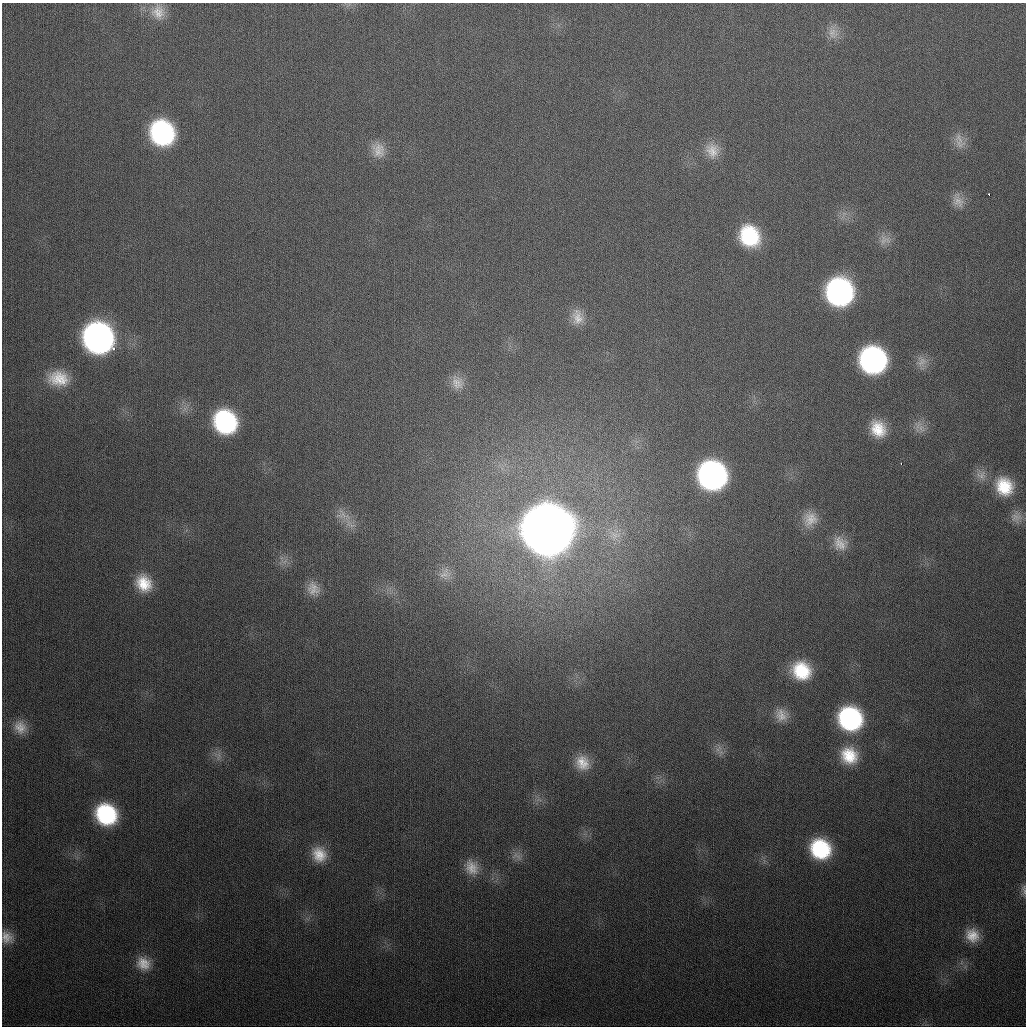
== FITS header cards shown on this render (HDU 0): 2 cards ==
NAXIS1  =                 1024
NAXIS2  =                 1024

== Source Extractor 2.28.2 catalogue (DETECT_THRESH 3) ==
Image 1024 x 1024 px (HDU 0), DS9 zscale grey, 1 PNG px = 1 image px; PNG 1028 x 1028 px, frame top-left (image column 1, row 1024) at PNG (2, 3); no overlay
Background 338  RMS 13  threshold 39.2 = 3 sigma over >= 5 px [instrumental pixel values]
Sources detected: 49; all 49 listed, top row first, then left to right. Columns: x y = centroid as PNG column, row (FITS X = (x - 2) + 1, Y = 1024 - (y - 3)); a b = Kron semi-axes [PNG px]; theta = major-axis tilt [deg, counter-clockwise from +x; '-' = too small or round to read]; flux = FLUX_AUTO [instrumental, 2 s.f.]
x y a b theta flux
158 12 22 19 -76 1.7e+04
833 33 17 14 -56 9.8e+03
162 133 21 18 -60 1.5e+05
959 141 24 12 -74 1.0e+04
378 150 21 17 -67 1.4e+04
712 150 21 17 -68 1.6e+04
989 194 3 2 - 1.6e+03
958 201 21 13 -67 1.0e+04
749 236 20 17 -60 6.0e+04
885 240 17 12 16 8.6e+03
839 292 21 20 - 2.4e+05
577 317 22 14 -83 1.4e+04
98 338 22 20 -53 4.3e+05
873 360 20 19 - 2.3e+05
922 362 15 13 58 8.7e+03
58 378 28 19 -7 2.9e+04
457 383 20 16 -59 1.3e+04
225 422 20 18 -55 1.2e+05
921 428 15 12 -57 9.7e+03
878 429 20 17 -63 2.5e+04
901 464 3 2 - 2.6e+03
712 475 21 20 - 3.2e+05
981 475 14 13 - 8.3e+03
1004 486 20 18 -63 3.1e+04
343 515 23 9 -6 9.2e+03
1016 517 16 14 51 8.4e+03
810 519 21 19 67 1.6e+04
547 530 24 23 - 6.6e+06
840 543 20 17 -49 1.5e+04
444 574 17 9 20 7.6e+03
144 583 21 17 -60 2.6e+04
313 589 19 16 -66 1.3e+04
801 671 21 19 -36 4.2e+04
781 715 18 16 -59 1.2e+04
850 719 21 19 -44 1.4e+05
20 727 18 15 -57 1.2e+04
719 749 12 6 48 4.7e+03
218 756 15 4 82 3.5e+03
849 756 22 20 -49 3.1e+04
582 763 20 17 -55 1.8e+04
106 814 18 16 -45 8.5e+04
820 849 20 18 -42 7.1e+04
319 854 19 16 -59 1.9e+04
517 856 18 10 -26 7.4e+03
472 867 21 17 -66 1.6e+04
1024 890 14 5 -81 3.2e+03
972 935 18 16 -49 1.6e+04
7 937 16 13 -54 1.0e+04
143 963 19 17 -37 1.6e+04
At the frame edge (FLAGS 8, measured only in part): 2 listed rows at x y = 1024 890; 7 937